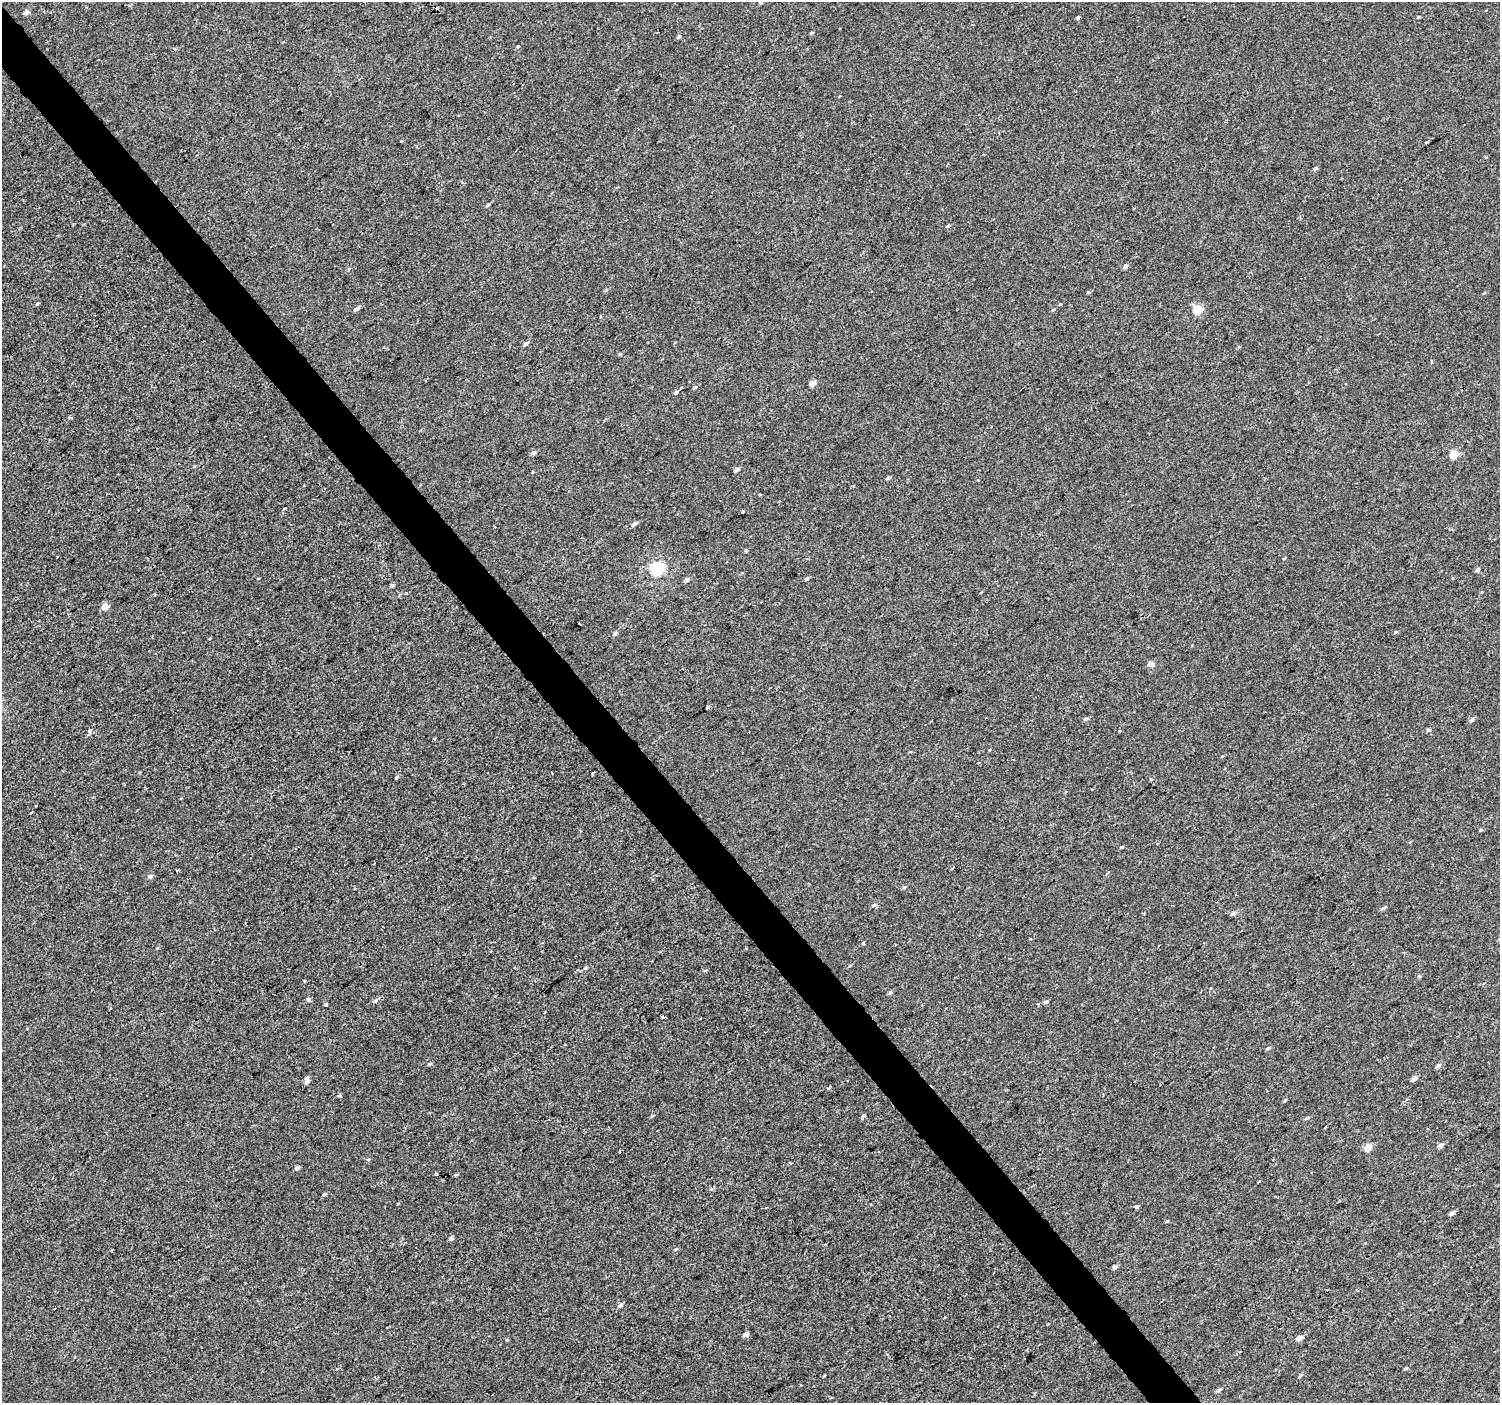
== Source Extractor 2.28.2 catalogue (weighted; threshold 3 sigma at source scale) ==
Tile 11 of 4 x 4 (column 3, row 3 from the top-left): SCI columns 2999-4496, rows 1604-3004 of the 5993 x 5943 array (HDU 1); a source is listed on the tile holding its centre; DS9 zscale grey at full resolution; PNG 1502 x 1405 px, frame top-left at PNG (2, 2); no overlay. Shown black and unused: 3% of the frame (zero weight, under 2 of 3 exposures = <1% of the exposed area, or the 3 px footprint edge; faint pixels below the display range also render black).
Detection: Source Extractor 2.28.2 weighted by HDU 2 'WHT'; one run over the whole footprint, this tile lists its part. Background 3.04e-04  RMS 0.0042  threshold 0.019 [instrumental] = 3 sigma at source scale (4.5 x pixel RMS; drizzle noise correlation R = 1.50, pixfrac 1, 0.0396/0.0396 arcsec/px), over >= 5 px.
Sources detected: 103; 7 cosmic-ray / hot-pixel residue — not listed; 1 inside a brighter listed object's ellipse — not listed separately; the other 95 listed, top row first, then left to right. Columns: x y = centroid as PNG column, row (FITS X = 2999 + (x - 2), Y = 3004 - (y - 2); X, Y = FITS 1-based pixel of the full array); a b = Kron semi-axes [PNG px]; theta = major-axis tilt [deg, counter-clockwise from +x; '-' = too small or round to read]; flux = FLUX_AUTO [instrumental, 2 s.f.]
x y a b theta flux
761 2 5 4 - 0.54
26 12 5 4 - 2
1418 17 4 3 - 0.38
1078 18 4 4 - 2.1
812 33 5 3 - 0.46
679 36 6 4 51 0.64
518 46 3 3 - 0.41
174 49 4 4 - 0.51
401 141 3 3 - 0.78
1316 168 4 4 - 0.66
488 205 5 3 - 0.58
948 226 5 4 - 0.55
1125 267 5 5 - 1
1088 292 5 4 - 0.4
37 304 5 3 - 0.4
357 309 6 5 - 1.1
1053 310 5 4 - 0.5
1198 310 5 5 - 15
525 344 6 4 43 0.93
620 354 5 4 - 0.48
813 384 4 4 - 3.9
695 387 5 4 - 0.55
676 392 5 4 - 0.97
534 452 6 5 - 0.96
1454 455 5 5 - 11
737 469 5 4 - 1.4
888 478 4 4 - 0.81
284 509 4 2 - 0.64
743 512 4 3 - 0.37
634 524 6 4 38 1.1
746 550 4 4 - 0.46
657 568 6 5 - 55
1478 570 5 4 - 0.98
687 579 6 5 - 1.3
807 579 6 4 42 0.63
392 585 5 4 - 0.82
406 593 4 3 - 0.37
105 607 5 4 - 4.7
579 623 3 2 - 1.4
1395 632 4 3 - 0.41
615 633 5 5 - 1.1
1151 664 5 5 - 2.4
707 708 5 3 - 0.46
1086 719 6 4 21 0.86
1472 720 6 5 - 0.96
1428 730 5 4 - 0.74
89 731 5 5 - 0.68
434 739 4 3 - 0.6
593 773 3 2 - 0.46
396 777 4 3 - 0.57
31 813 3 2 - 0.77
1481 830 5 4 - 0.42
1121 847 4 3 - 0.43
150 876 6 5 - 1.1
904 887 5 4 - 0.58
874 905 6 5 - 0.83
1383 908 4 3 - 1.8
1233 914 6 5 - 1.1
863 943 4 3 - 1.2
850 965 5 3 - 0.39
585 968 6 4 28 0.61
304 981 3 3 - 0.9
890 993 5 5 - 0.6
308 999 6 4 -75 0.72
375 1001 7 5 32 0.93
1046 1002 6 4 20 0.93
1038 1004 3 3 - 0.88
326 1005 3 3 - 3.4
663 1017 3 3 - 1.3
1268 1048 6 4 31 0.87
429 1064 5 4 - 0.69
1438 1066 6 5 - 1.1
1414 1078 5 4 - 1.9
307 1082 7 6 - 1.2
339 1096 5 3 - 0.51
863 1116 4 3 - 5.6
1306 1118 5 4 - 0.59
1441 1145 6 5 - 1.6
1368 1147 5 5 - 6.2
368 1159 5 3 - 0.41
297 1168 5 4 - 1.1
456 1175 5 4 - 0.44
1259 1181 4 2 - 0.34
324 1194 4 3 - 0.62
1136 1207 4 3 - 1.7
1452 1213 5 4 - 1.3
1167 1221 5 3 - 0.37
451 1239 5 4 - 0.9
1115 1267 7 4 21 0.89
620 1305 6 5 - 1.1
746 1334 6 5 - 1.6
1300 1338 5 4 - 3.4
1406 1368 5 3 - 0.45
824 1375 3 2 - 0.35
1219 1390 6 4 31 0.92
Overlapping masked pixels (flux is a lower limit): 1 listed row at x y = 1078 18
Isophote crosses this tile's border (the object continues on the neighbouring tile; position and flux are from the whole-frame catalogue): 1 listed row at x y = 761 2
Unlisted compact peaks at least as high as the median listed source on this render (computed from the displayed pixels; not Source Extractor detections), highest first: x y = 1285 1100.